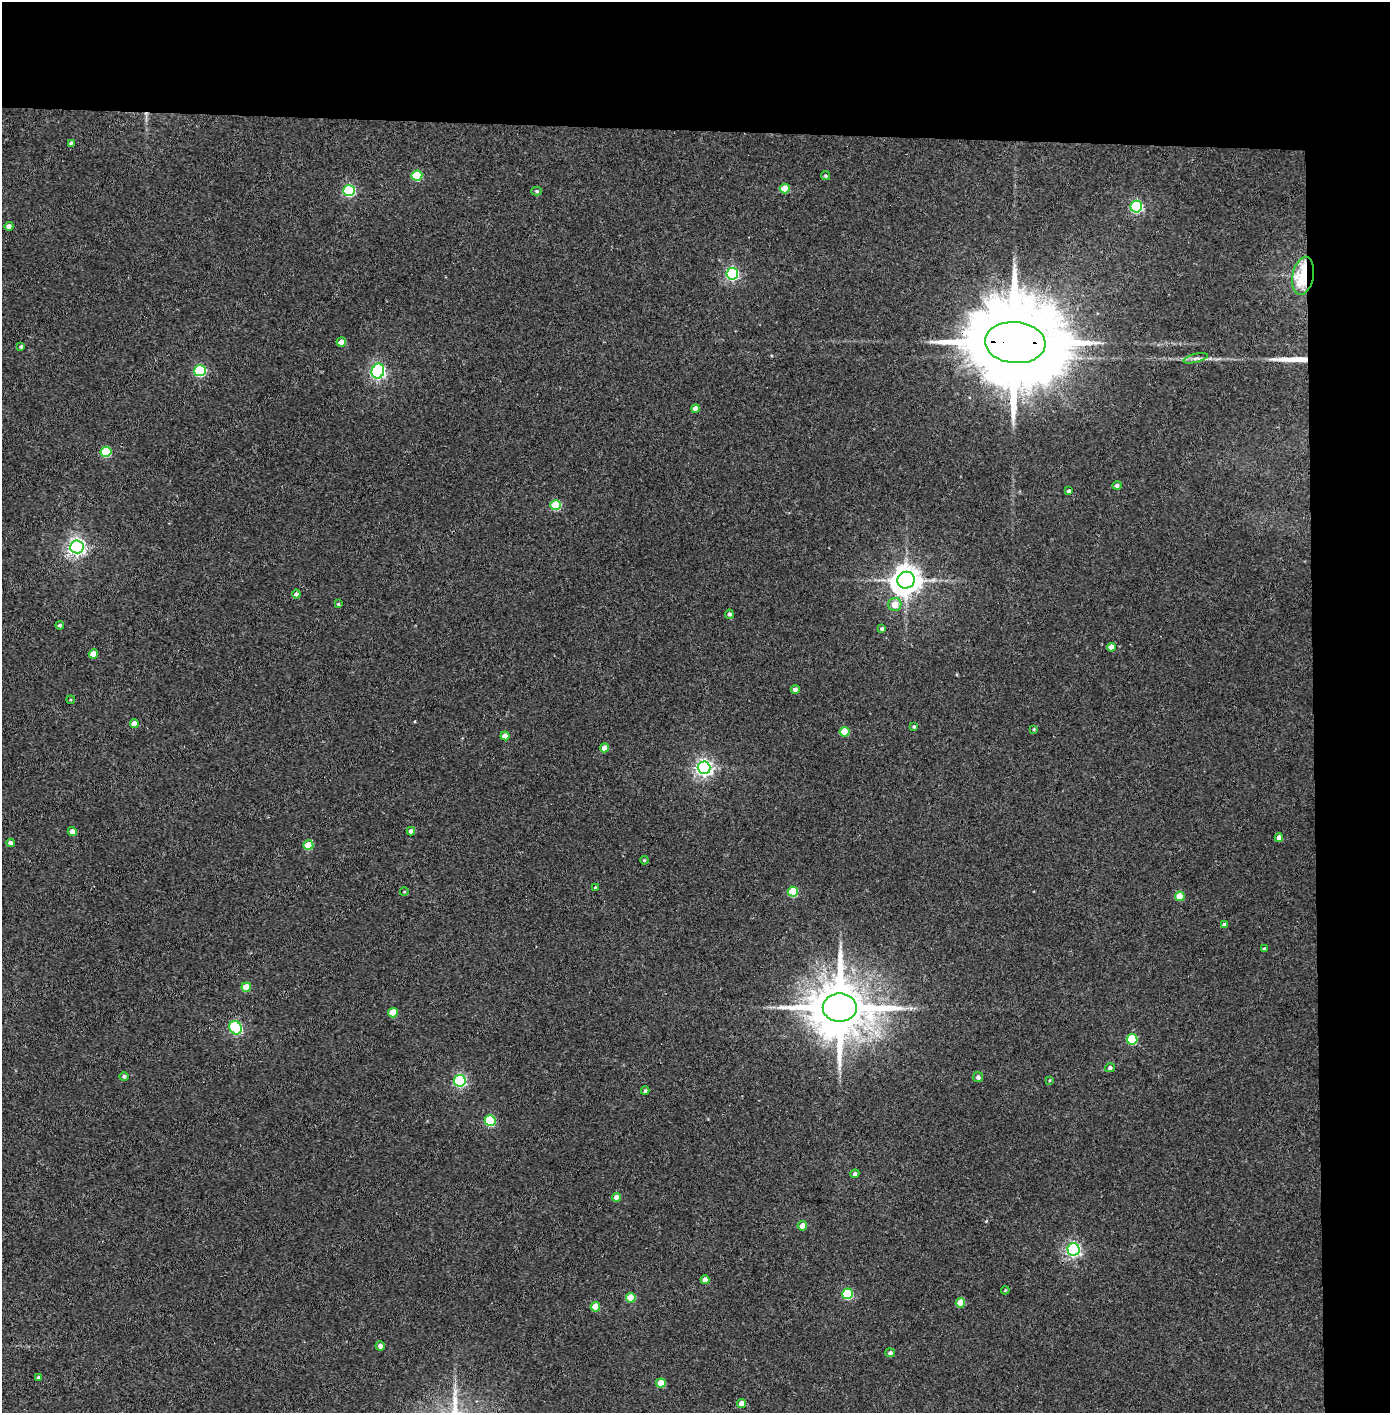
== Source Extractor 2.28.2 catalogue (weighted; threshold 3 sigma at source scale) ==
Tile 3 of 3 x 3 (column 3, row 1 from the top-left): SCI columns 2856-4243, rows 2826-4236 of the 4321 x 4242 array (HDU 1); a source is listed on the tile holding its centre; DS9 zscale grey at full resolution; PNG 1392 x 1415 px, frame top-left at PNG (2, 2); each listed source drawn as its Kron ellipse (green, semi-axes under 4 px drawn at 4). Shown black and unused: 14% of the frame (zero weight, under 3 of 4 exposures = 6% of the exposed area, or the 3 px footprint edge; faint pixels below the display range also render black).
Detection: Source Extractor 2.28.2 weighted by HDU 2 'WHT'; one run over the whole footprint, this tile lists its part. Background 0.0881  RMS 0.0057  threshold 0.0255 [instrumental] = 3 sigma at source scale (4.5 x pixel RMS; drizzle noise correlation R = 1.50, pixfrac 1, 0.05/0.05 arcsec/px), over >= 5 px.
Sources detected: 80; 1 long thin detection or spike segment (spike, bleed or trail) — neither listed nor drawn; the other 79 listed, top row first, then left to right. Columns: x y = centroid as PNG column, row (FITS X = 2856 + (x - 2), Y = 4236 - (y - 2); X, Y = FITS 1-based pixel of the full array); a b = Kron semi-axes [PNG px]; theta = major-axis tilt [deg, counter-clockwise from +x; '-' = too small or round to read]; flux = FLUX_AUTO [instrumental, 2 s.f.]
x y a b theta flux
71 143 4 4 - 1.8
417 175 5 5 - 23
826 176 5 4 - 0.88
785 189 5 5 - 13
349 191 6 5 - 70
537 191 5 4 - 0.99
1136 207 6 6 - 79
9 226 4 4 - 2.9
732 274 6 6 - 96
1303 276 19 10 79 34
341 342 5 4 - 4.3
1015 343 30 20 -4 13000
21 346 3 3 - 0.86
1196 358 12 3 15 1.7
200 371 6 5 - 52
378 371 7 6 - 150
696 408 4 4 - 3.5
106 452 5 5 - 33
1117 485 5 4 - 1.5
1069 491 3 3 - 1.1
556 505 5 5 - 25
77 547 6 6 - 220
906 580 8 8 - 830
296 594 4 4 - 1.8
338 604 4 3 - 0.64
895 604 6 6 - 6.9
729 614 4 4 - 1.3
60 625 4 4 - 1.4
882 629 4 4 - 1.5
1111 647 4 4 - 4.6
93 654 4 4 - 8.9
795 689 4 4 - 2.3
71 700 4 3 - 0.52
134 724 4 4 - 5.3
914 727 4 4 - 0.95
1034 729 4 3 - 0.6
845 732 5 5 - 15
505 736 4 4 - 4.9
605 748 4 4 - 5.7
704 768 6 6 - 220
411 831 4 4 - 2
72 832 5 4 - 3.3
1279 838 4 4 - 4.2
11 843 4 4 - 2.2
308 845 5 5 - 13
644 860 4 4 - 0.65
595 887 4 3 - 0.63
404 892 4 3 - 0.45
793 892 5 5 - 20
1180 896 5 4 - 10
1224 925 4 4 - 1.7
1264 949 4 3 - 1.2
246 987 5 4 - 11
840 1008 17 14 0 4300
393 1013 5 5 - 11
236 1028 7 6 - 80
1132 1039 5 5 - 32
1110 1068 5 4 - 1.5
124 1076 4 4 - 1.1
978 1077 5 5 - 1.9
1050 1080 4 2 - 0.47
460 1081 6 5 - 83
645 1091 4 4 - 1
490 1121 5 5 - 42
855 1174 4 4 - 1.7
617 1197 4 4 - 4.6
802 1226 5 4 - 5.3
1074 1249 6 6 - 130
705 1280 4 4 - 4.6
1005 1290 4 3 - 0.51
848 1294 5 5 - 36
631 1298 5 5 - 15
960 1303 5 4 - 10
595 1307 5 4 - 13
380 1346 4 4 - 2.5
890 1353 5 4 - 1.6
38 1377 4 3 - 1.1
661 1383 5 4 - 12
741 1403 4 4 - 5.3
Overlapping masked pixels (flux is a lower limit): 2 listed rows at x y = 1303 276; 1015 343